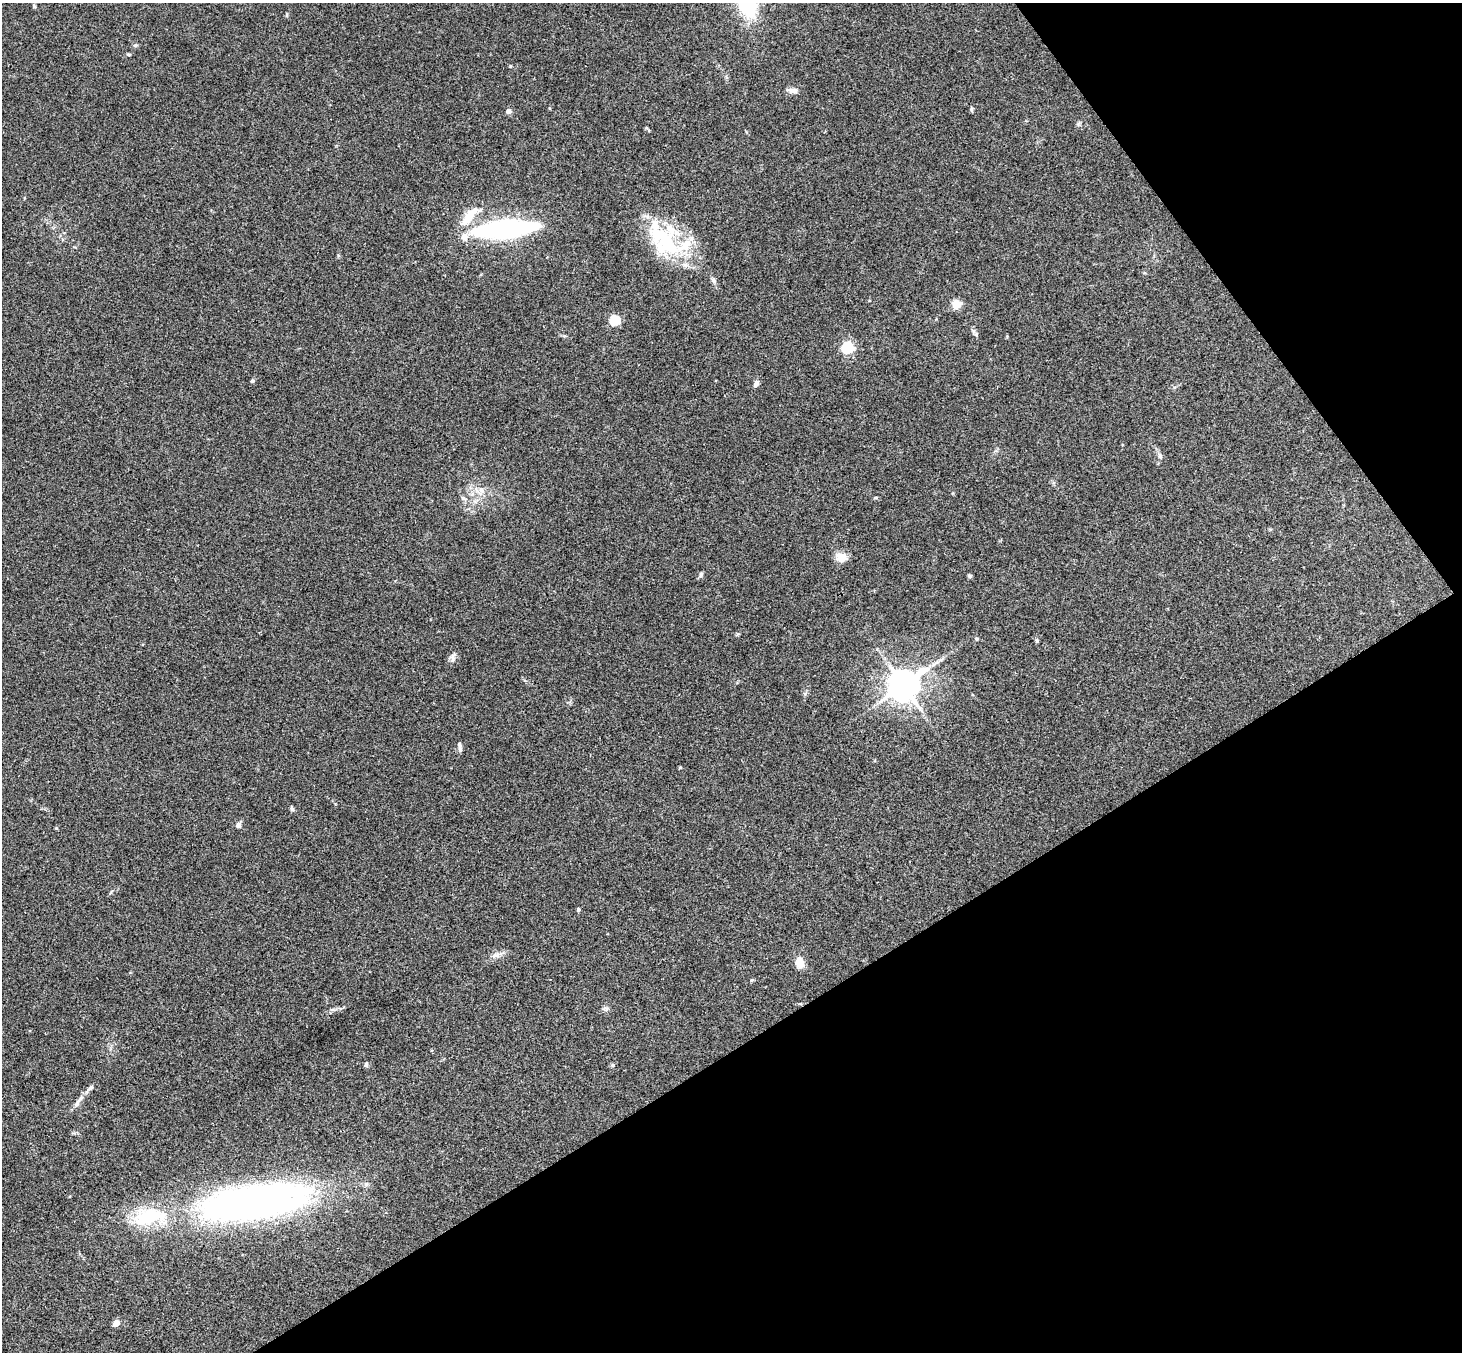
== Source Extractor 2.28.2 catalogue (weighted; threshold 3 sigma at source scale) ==
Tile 12 of 4 x 4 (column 4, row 3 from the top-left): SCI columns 4436-5895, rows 1681-3030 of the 5945 x 5925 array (HDU 1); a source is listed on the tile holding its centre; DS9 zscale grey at full resolution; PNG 1464 x 1354 px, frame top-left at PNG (2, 3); no overlay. Shown black and unused: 30% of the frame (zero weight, under 3 of 4 exposures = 6% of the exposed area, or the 3 px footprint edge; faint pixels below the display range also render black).
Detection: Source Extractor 2.28.2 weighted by HDU 2 'WHT'; one run over the whole footprint, this tile lists its part. Background 0.22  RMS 0.0085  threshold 0.0381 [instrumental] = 3 sigma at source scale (4.5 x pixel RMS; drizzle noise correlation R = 1.50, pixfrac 1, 0.05/0.05 arcsec/px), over >= 5 px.
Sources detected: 49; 5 inside a brighter object's white glare — not listed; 6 inside a brighter listed object's ellipse — not listed separately; the other 38 listed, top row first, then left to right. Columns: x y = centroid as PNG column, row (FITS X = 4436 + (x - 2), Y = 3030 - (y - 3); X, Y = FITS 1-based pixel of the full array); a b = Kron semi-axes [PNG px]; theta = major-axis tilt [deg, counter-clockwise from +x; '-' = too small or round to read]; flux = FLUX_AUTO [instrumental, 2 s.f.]
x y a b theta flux
34 6 6 4 -45 1.1
135 45 6 4 0 1.2
128 54 6 3 0 1
793 90 13 7 2 4
508 111 5 4 - 5.6
469 217 30 10 52 19
505 229 42 11 5 250
667 243 40 24 -55 58
714 280 8 6 -68 2.5
956 304 12 11 - 6.5
615 320 5 5 - 56
976 334 6 4 46 1.3
847 348 6 5 - 92
252 381 5 5 - 1.2
756 384 9 5 57 3
1160 456 8 5 -75 2.1
481 490 10 6 -41 4
463 498 8 4 -31 1.7
875 498 5 3 - 0.87
841 557 13 10 -6 9.1
701 575 6 5 - 1.7
970 576 6 4 1 1.3
977 639 5 4 - 1.1
1037 641 6 4 -90 1.2
453 656 9 6 79 2.9
903 685 9 8 - 1600
460 749 8 5 -69 2
292 809 7 5 -44 1.4
238 825 8 8 - 2.5
578 910 5 4 - 1.1
494 955 10 6 31 3.4
800 963 9 7 -78 13
366 1065 7 5 75 1.6
613 1065 6 4 89 1
90 1088 10 5 41 2.4
77 1103 15 6 59 4.1
255 1197 149 28 6 310
116 1323 4 4 - 13